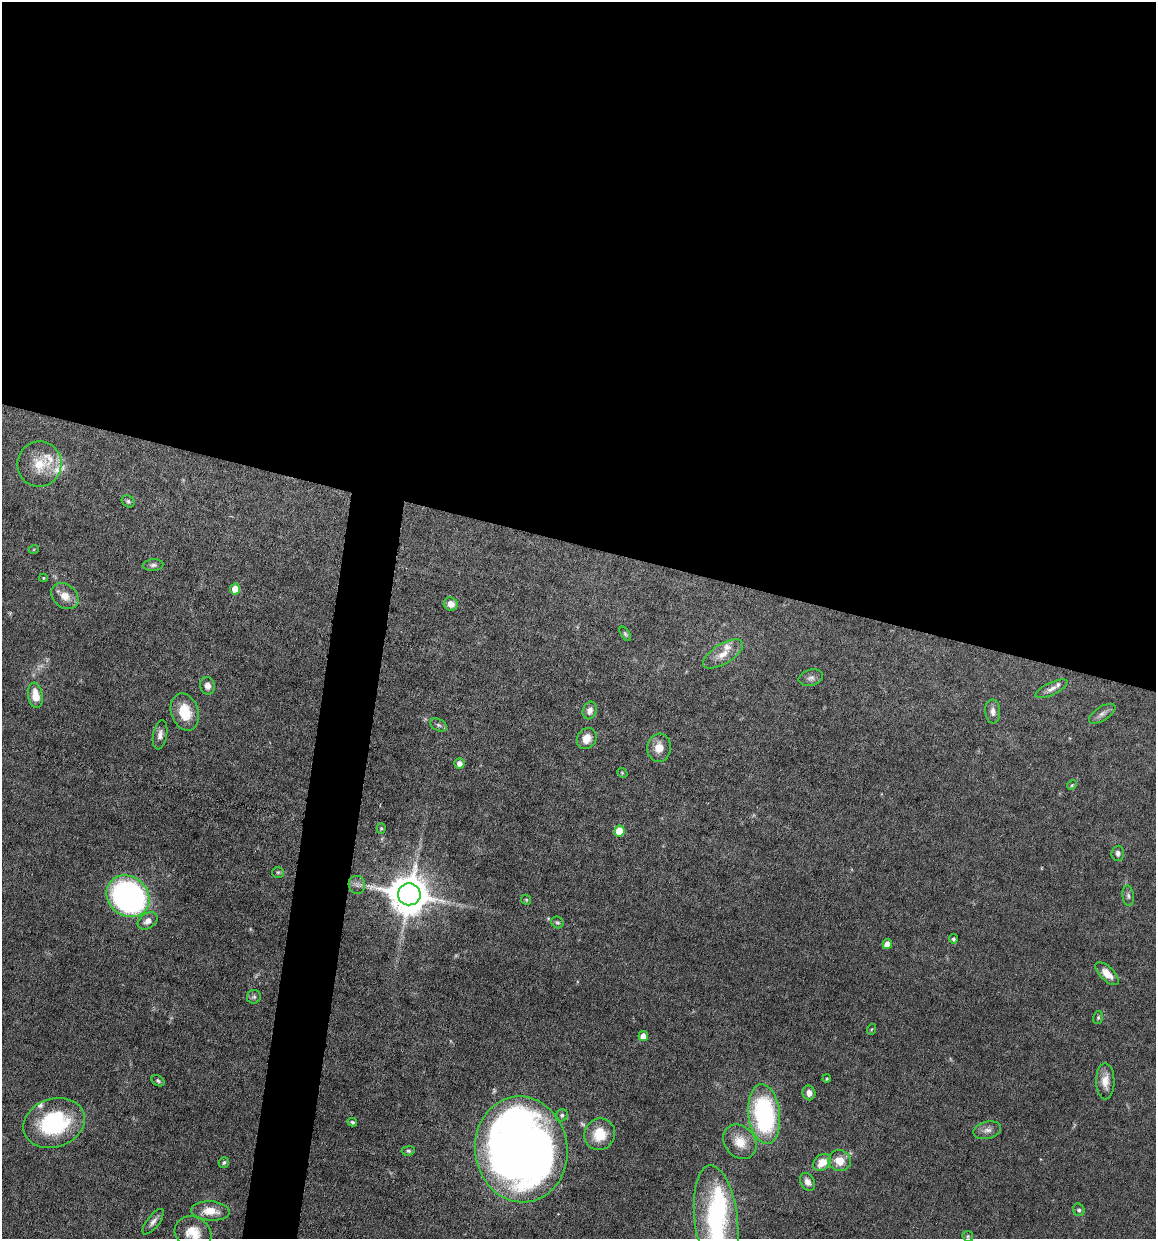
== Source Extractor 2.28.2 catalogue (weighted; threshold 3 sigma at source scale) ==
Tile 3 of 4 x 4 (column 3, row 1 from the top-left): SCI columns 2427-3580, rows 3713-4949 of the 4972 x 4949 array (HDU 1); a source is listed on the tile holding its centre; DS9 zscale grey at full resolution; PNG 1158 x 1241 px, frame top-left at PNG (2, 2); each listed source drawn as its Kron ellipse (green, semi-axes under 4 px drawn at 4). Shown black and unused: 47% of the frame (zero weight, under 6 of 12 exposures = <1% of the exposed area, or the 3 px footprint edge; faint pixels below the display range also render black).
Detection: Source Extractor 2.28.2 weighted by HDU 2 'WHT'; one run over the whole footprint, this tile lists its part. Background 0.0782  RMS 0.0027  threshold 0.011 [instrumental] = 3 sigma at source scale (4.09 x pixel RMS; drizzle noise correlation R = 1.36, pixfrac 0.8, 0.05/0.05 arcsec/px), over >= 5 px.
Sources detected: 72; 1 inside a brighter object's white glare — neither listed nor drawn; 5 inside a brighter listed object's ellipse — not listed separately; the other 66 listed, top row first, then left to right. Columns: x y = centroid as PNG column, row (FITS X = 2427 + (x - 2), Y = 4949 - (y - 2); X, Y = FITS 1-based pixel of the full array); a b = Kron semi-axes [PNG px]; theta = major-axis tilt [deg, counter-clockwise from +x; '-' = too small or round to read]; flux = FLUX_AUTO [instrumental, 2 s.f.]
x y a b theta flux
39 464 23 22 - 6.7
128 501 7 5 -42 0.53
34 549 5 3 - 0.22
153 565 10 5 4 0.78
44 578 4 4 - 0.26
235 589 5 5 - 4.5
65 596 15 11 -39 3
451 604 7 6 - 2.1
625 634 8 4 -58 0.43
723 654 22 10 32 3.4
811 678 12 8 15 1.1
207 686 9 7 -74 1.5
1051 689 18 6 25 1.5
35 695 13 7 -81 4
590 710 9 7 69 1.5
185 712 19 13 -72 6.1
993 712 12 7 -86 1.3
1102 714 15 7 33 1.3
438 725 9 5 -27 0.7
160 735 15 7 79 1.5
587 738 11 9 57 3
659 748 14 12 86 3
459 763 5 5 - 1.5
622 773 5 4 - 0.32
1072 785 5 4 - 0.32
381 828 5 4 - 0.32
619 831 5 5 - 5.9
1118 853 7 6 - 0.89
278 872 6 5 - 0.39
357 885 9 8 - 1
409 894 11 11 - 870
128 896 23 19 -40 71
1128 896 10 5 -84 0.7
526 900 5 4 - 0.33
148 921 11 7 33 1.7
557 922 6 5 - 0.46
953 939 5 4 - 0.53
887 944 5 4 - 1.9
1107 974 15 7 -44 2.8
254 997 7 7 - 0.59
1098 1018 7 5 74 0.4
872 1029 5 3 - 0.26
643 1036 5 4 - 2.6
827 1079 4 3 - 0.3
158 1081 7 5 -32 0.49
1105 1081 18 9 -89 2.8
809 1093 7 6 - 1.5
764 1114 30 15 -83 40
562 1115 6 5 - 0.44
352 1122 5 3 - 0.38
54 1123 31 24 19 24
987 1130 14 8 12 1.6
600 1134 16 15 - 5.6
740 1142 18 15 -50 4.3
521 1149 53 46 -83 290
408 1151 7 4 7 0.46
839 1161 11 10 - 3.9
224 1162 5 5 - 0.56
822 1162 10 7 39 3.7
808 1182 9 6 -59 1.5
1079 1210 6 5 - 0.54
210 1211 19 9 -3 4.1
716 1220 55 21 -83 34
153 1222 15 6 52 1.2
193 1233 19 16 -27 4.7
968 1236 5 5 - 0.36
Isophote crosses this tile's border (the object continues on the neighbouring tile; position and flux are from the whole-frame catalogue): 2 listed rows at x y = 716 1220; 193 1233